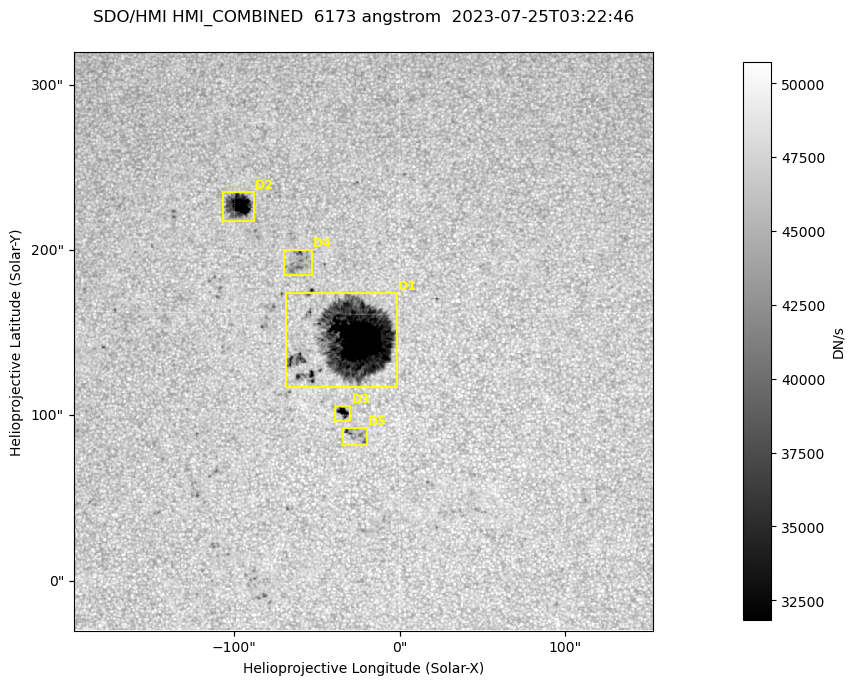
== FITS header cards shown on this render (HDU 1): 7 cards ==
TELESCOP= 'SDO/HMI '           / Telescope
INSTRUME= 'HMI_COMBINED'       / For HMI: HMI_SIDE1, HMI_FRONT2, or HMI_COMBINED
WAVELNTH=                6173. / [angstrom] Wavelength
DATE-OBS= '2023-07-25T03:22:46.000' / [ISO] Observation date {DATE__OBS}
CTYPE1  = 'HPLN-TAN'           / CTYPE1: HPLN
CTYPE2  = 'HPLT-TAN'           / CTYPE2: HPLT
BUNIT   = 'DN/s    '           / Physical Units

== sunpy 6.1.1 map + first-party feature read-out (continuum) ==
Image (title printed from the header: SDO/HMI HMI_COMBINED  6173 angstrom  2023-07-25T03:22:46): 695 x 695 px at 0.504 arcsec/px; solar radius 945 arcsec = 1874 px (partial field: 4.4% of the solar disc is inside the frame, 100% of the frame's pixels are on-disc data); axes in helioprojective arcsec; data unit DN/s (BUNIT, on the colour bar)
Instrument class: CONTINUUM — white-light / continuum photospheric image (CONTENT/OBS_TYPE)
Dark features (sunspots / pores): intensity divided by the frame's on-disc median (partial field: no limb-darkening profile); local-median window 302 px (8% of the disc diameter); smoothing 3 px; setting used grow <= 0.95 with closing radius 3 px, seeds <= 0.88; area >= 120 px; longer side >= 8 px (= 4 arcsec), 4 px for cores <= 0.7; partial field; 5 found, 5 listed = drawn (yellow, D1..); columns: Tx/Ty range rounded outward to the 2 arcsec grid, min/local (2 s.f., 1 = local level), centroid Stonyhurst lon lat
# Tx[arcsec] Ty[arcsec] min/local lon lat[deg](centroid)
D1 -70..0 116..174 0.13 -2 +14
D2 -108..-88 218..236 0.29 -6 +19
D3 -40..-30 96..106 0.55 -2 +11
D4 -70..-52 184..200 0.78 -4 +17
D5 -36..-20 82..94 0.74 -2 +11